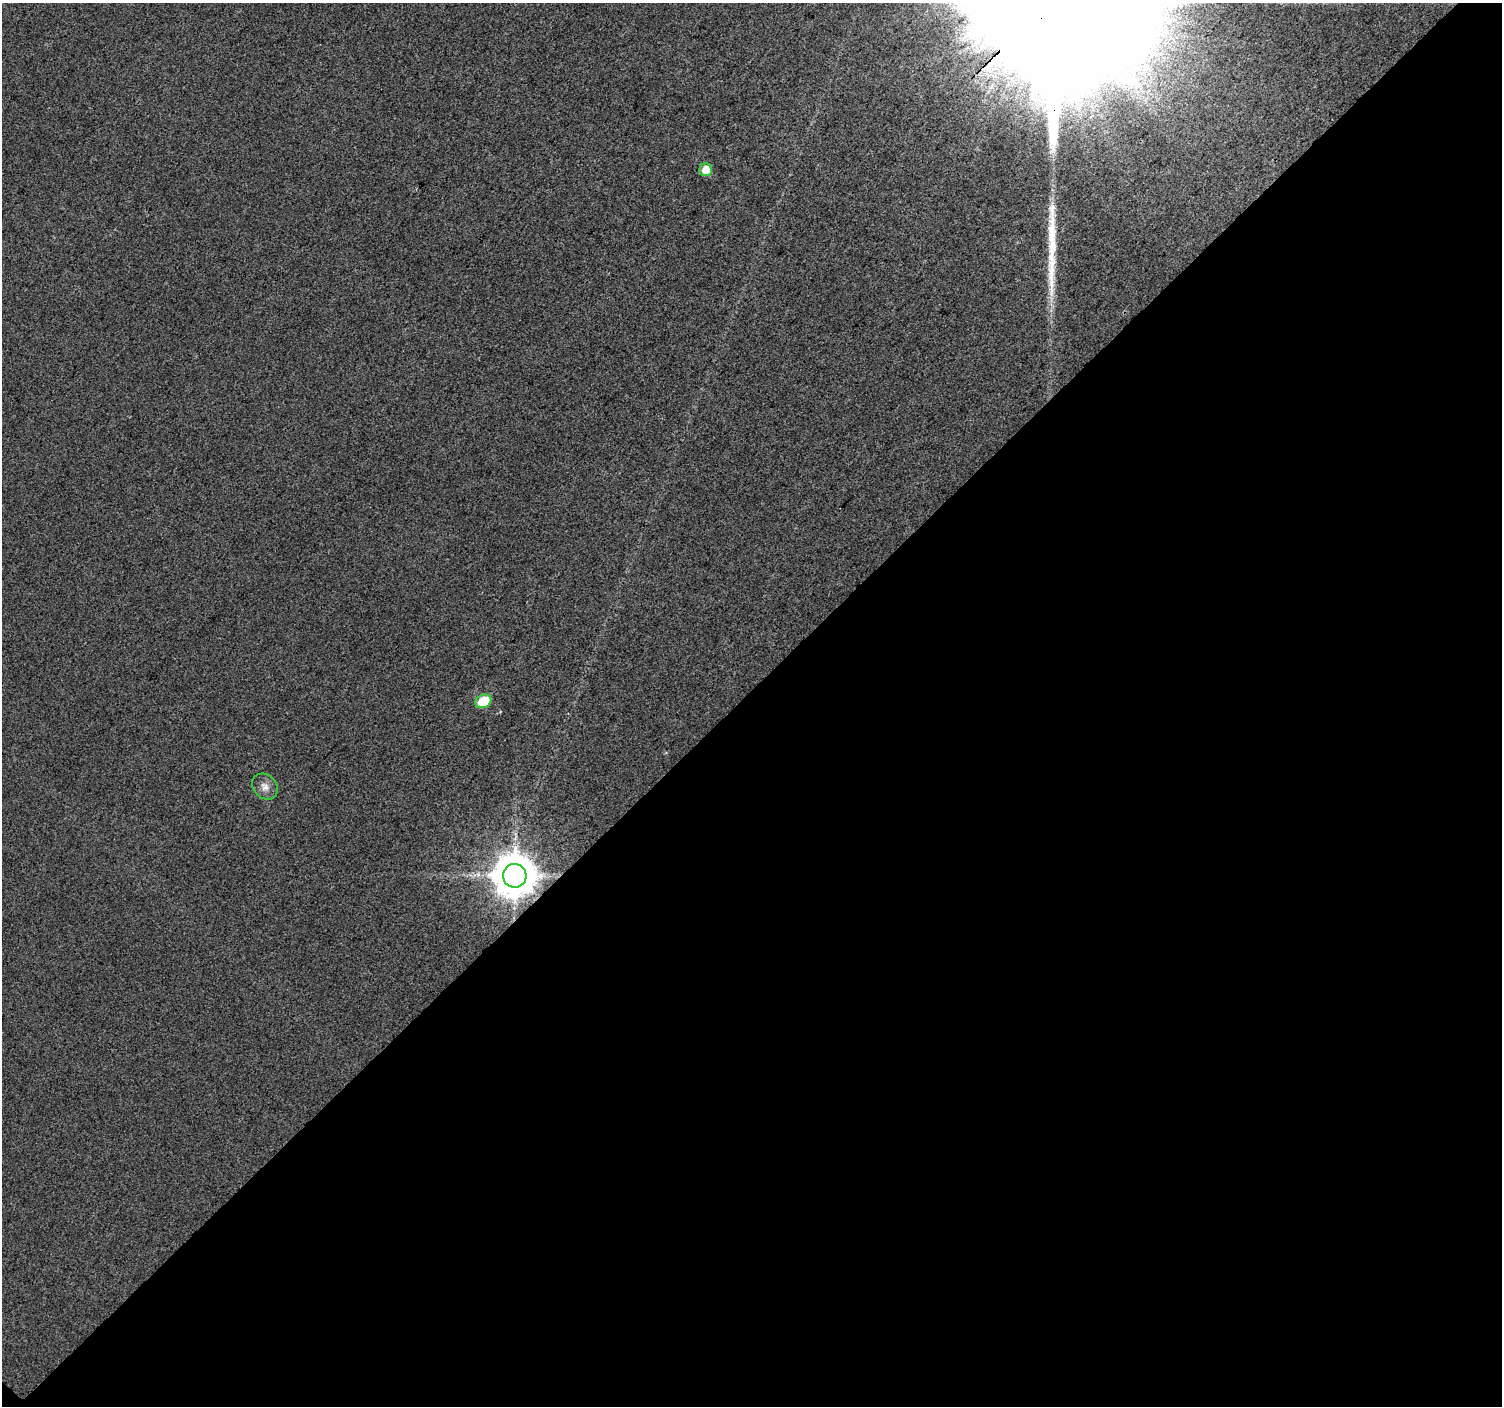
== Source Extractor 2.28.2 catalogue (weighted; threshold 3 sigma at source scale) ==
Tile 4 of 2 x 2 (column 2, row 2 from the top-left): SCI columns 1501-3000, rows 88-1491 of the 3002 x 3001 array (HDU 1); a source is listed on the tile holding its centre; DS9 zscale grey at full resolution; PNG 1504 x 1408 px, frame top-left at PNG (2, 3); each listed source drawn as its Kron ellipse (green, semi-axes under 4 px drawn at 4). Shown black and unused: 51% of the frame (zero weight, under 3 of 4 exposures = <1% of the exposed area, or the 3 px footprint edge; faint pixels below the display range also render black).
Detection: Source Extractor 2.28.2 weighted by HDU 2 'WHT'; one run over the whole footprint, this tile lists its part. Background 0.0349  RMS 0.011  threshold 0.0495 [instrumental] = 3 sigma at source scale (4.5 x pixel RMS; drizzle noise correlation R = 1.50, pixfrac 1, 0.0396/0.0396 arcsec/px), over >= 5 px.
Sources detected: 5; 1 long thin detection or spike segment (spike, bleed or trail) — neither listed nor drawn; the other 4 listed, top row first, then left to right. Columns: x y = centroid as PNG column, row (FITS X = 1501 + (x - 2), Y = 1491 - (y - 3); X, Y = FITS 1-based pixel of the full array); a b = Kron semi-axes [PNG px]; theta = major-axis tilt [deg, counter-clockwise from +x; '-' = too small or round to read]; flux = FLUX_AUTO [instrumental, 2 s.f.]
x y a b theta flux
706 170 6 6 - 17
483 701 8 6 25 41
265 787 14 11 -45 8.4
515 876 12 11 - 3500
Overlapping masked pixels (flux is a lower limit): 1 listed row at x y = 515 876